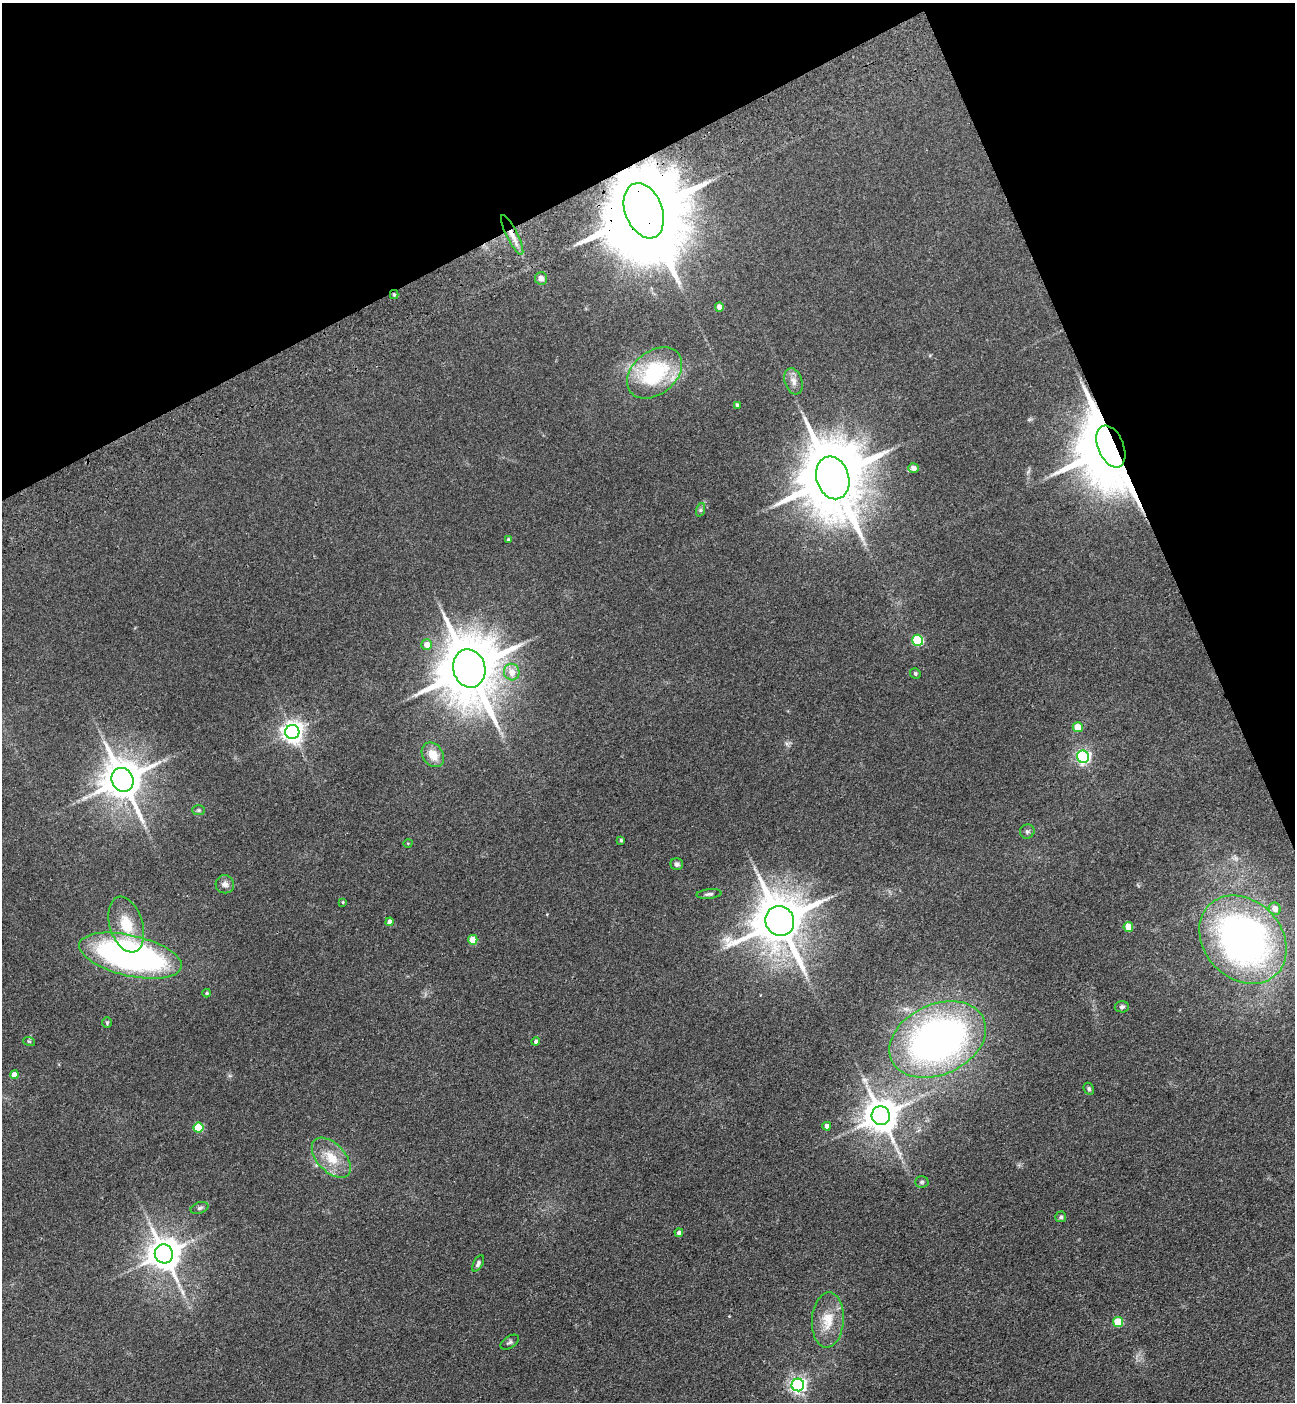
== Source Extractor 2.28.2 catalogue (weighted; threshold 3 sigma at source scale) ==
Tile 3 of 4 x 4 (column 3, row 1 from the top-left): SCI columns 2932-4224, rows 4310-5709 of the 5732 x 5819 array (HDU 1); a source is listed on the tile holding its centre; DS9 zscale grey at full resolution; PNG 1297 x 1404 px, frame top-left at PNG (2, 3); each listed source drawn as its Kron ellipse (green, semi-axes under 4 px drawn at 4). Shown black and unused: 22% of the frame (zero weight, under 3 of 4 exposures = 6% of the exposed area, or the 3 px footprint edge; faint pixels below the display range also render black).
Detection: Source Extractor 2.28.2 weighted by HDU 2 'WHT'; one run over the whole footprint, this tile lists its part. Background 0.192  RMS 0.0084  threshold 0.038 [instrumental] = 3 sigma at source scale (4.5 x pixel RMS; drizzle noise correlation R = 1.50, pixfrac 1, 0.05/0.05 arcsec/px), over >= 5 px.
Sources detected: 62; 1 inside a brighter object's white glare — neither listed nor drawn; the other 61 listed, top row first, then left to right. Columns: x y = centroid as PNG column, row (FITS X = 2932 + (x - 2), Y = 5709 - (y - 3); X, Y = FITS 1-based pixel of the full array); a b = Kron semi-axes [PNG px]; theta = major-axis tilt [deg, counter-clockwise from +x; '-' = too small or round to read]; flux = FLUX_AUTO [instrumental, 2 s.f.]
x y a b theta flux
644 211 29 18 -68 14000
512 235 22 5 -63 7.3
541 278 6 6 - 3
394 295 4 4 - 1.2
719 307 4 4 - 6.7
654 373 31 21 39 67
793 381 13 8 -71 5
737 405 4 4 - 1.3
1111 446 22 13 -68 9000
913 468 5 5 - 4.3
833 478 22 16 -74 8000
700 510 7 4 71 1.4
509 540 3 3 - 1.3
918 640 5 5 - 52
427 645 5 5 - 8.5
469 668 19 16 -76 6100
512 672 8 7 - 8.3
915 673 5 5 - 1.4
1078 727 5 5 - 13
292 732 7 7 - 540
433 755 13 10 -56 11
1083 757 6 6 - 200
122 780 12 10 -64 2700
199 810 6 5 - 1.2
1027 831 7 7 - 2.1
621 840 4 3 - 1.1
408 843 4 3 - 0.62
677 864 6 6 - 2.4
225 884 9 9 - 3.9
709 894 12 5 6 2.4
343 902 4 4 - 0.92
1275 909 6 6 - 7.1
780 921 15 14 - 4100
389 922 4 4 - 5.1
126 925 29 16 -73 23
1128 927 5 4 - 15
473 940 5 5 - 19
1243 940 48 39 -47 390
130 956 52 20 -13 280
207 993 4 3 - 1.1
1122 1007 7 5 6 1.8
107 1023 5 4 - 1.1
938 1040 50 35 25 370
29 1041 6 3 -18 0.94
536 1042 4 4 - 1.9
14 1075 4 4 - 6.9
1089 1089 6 5 - 1.4
881 1116 9 9 - 1700
827 1126 4 4 - 4.7
198 1127 5 5 - 31
331 1158 24 14 -47 19
922 1182 7 5 2 1.5
200 1208 9 5 18 2.1
1061 1217 5 5 - 2
679 1233 4 4 - 2.8
164 1254 9 9 - 1600
478 1263 9 4 61 2.2
828 1320 28 16 86 20
1118 1322 5 5 - 26
510 1342 10 6 33 2
798 1385 6 6 - 260
Overlapping masked pixels (flux is a lower limit): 4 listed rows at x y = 644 211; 512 235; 394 295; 1111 446